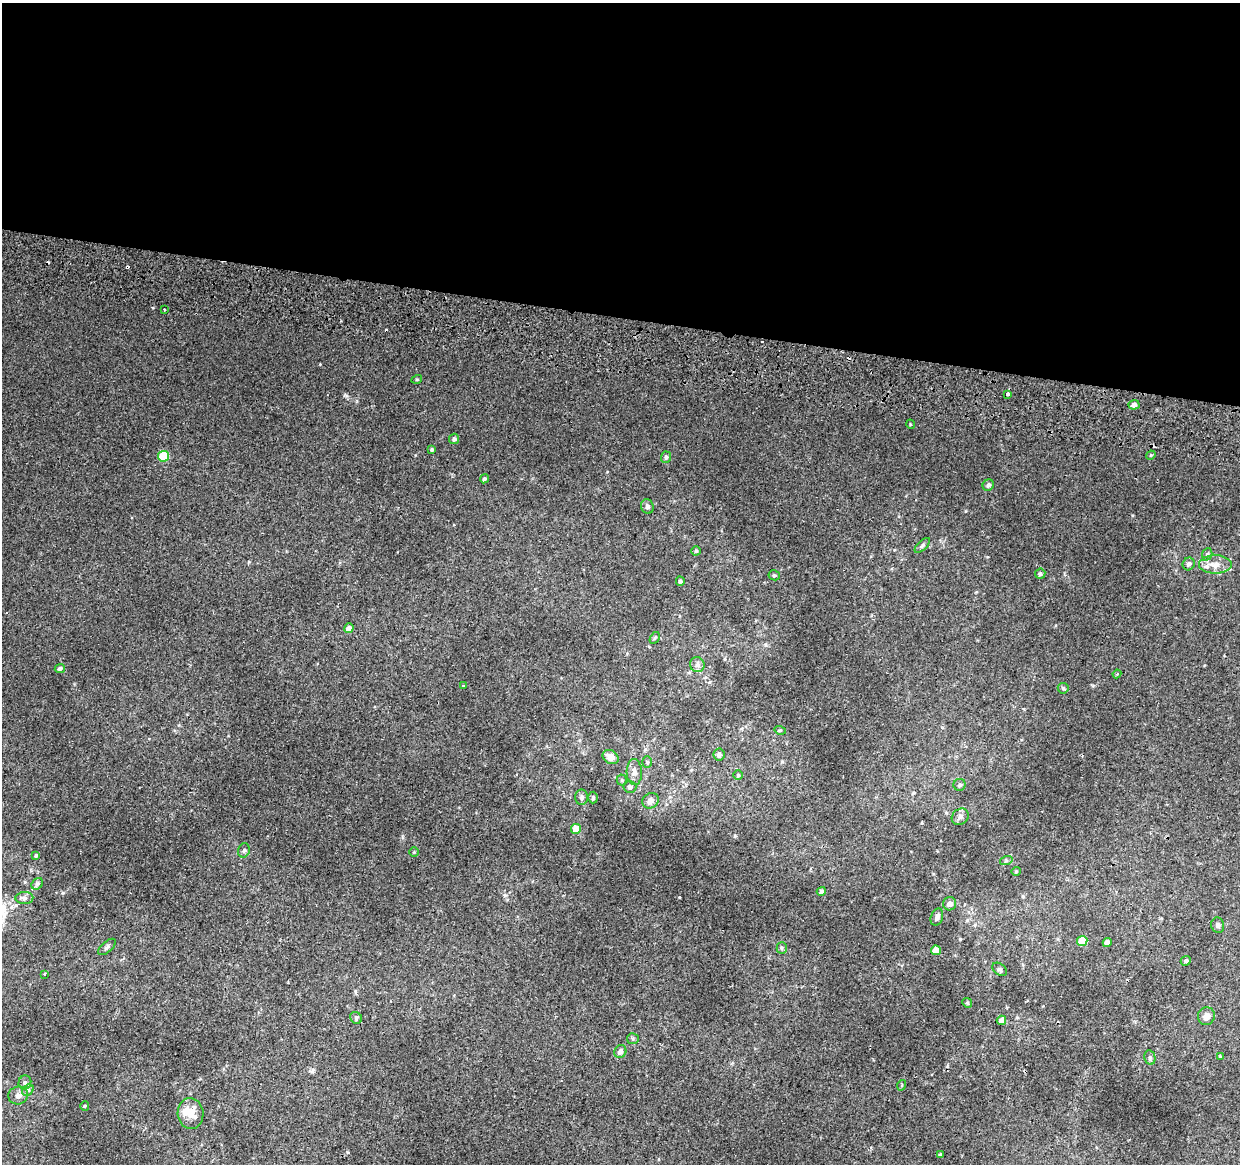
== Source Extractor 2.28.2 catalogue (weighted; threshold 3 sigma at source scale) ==
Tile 3 of 4 x 4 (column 3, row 1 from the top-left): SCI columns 2487-3724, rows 3768-4929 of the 4984 x 5270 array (HDU 1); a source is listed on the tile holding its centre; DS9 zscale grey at full resolution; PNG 1242 x 1166 px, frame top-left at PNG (2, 3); each listed source drawn as its Kron ellipse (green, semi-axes under 4 px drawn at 4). Shown black and unused: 27% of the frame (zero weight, under 2 of 3 exposures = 3% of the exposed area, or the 3 px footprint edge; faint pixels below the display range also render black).
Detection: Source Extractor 2.28.2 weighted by HDU 2 'WHT'; one run over the whole footprint, this tile lists its part. Background 0.00417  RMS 0.0043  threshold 0.0193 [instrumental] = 3 sigma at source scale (4.5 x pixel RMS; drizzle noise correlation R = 1.50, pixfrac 1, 0.0396/0.0396 arcsec/px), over >= 5 px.
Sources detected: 83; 1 inside a brighter object's white glare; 6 cosmic-ray / hot-pixel residue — neither listed nor drawn; the other 76 listed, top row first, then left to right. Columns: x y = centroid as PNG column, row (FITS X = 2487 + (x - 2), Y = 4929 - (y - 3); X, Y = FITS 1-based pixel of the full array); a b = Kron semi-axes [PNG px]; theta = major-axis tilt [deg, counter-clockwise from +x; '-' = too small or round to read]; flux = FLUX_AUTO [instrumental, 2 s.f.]
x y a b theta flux
164 309 2 2 - 0.44
417 379 5 3 - 0.36
1008 394 4 3 - 2.4
1134 405 5 5 - 1.4
910 424 5 3 - 0.31
454 439 5 5 - 1.1
432 449 4 3 - 0.57
1151 455 5 3 - 0.43
163 456 5 5 - 16
666 457 5 5 - 0.91
484 479 5 4 - 0.78
988 485 6 5 - 1.2
647 506 7 6 - 1.2
922 545 10 4 45 0.88
696 551 4 4 - 0.58
1207 554 6 5 - 0.81
1189 564 6 6 - 1.1
1215 564 16 9 0 4.8
1040 574 5 5 - 0.75
774 575 6 5 - 0.64
680 581 4 4 - 0.77
349 628 5 4 - 2.6
655 638 6 4 59 0.57
697 665 8 7 - 1.7
60 668 5 4 - 1.1
1117 674 4 4 - 0.63
463 686 2 2 - 0.39
1063 688 5 5 - 0.62
780 730 6 3 -17 0.42
719 755 6 5 - 1.5
611 757 8 6 -31 3.7
647 762 6 5 - 0.7
634 772 13 7 -88 2.4
738 775 5 5 - 0.57
622 780 5 5 - 0.6
960 785 6 6 - 0.93
630 787 6 6 - 0.98
582 797 7 6 - 1.2
593 798 6 4 89 0.74
650 801 8 7 - 2.2
960 817 9 7 37 1.7
576 829 5 5 - 8.4
244 850 7 5 75 0.88
414 852 4 4 - 0.4
36 856 4 3 - 0.65
1006 861 6 4 18 0.66
1016 871 4 4 - 0.46
37 884 6 5 - 0.83
821 891 4 4 - 1.1
24 898 9 6 1 1.3
950 904 7 6 - 2.2
937 917 9 6 71 1.4
1218 925 8 6 -77 1.1
1082 941 5 5 - 12
1107 942 4 4 - 2.3
107 947 11 5 41 1.2
782 948 5 5 - 0.66
936 950 5 4 - 6.4
1186 961 5 4 - 0.81
1000 969 8 5 -38 0.98
45 974 4 3 - 0.31
967 1003 5 4 - 0.5
1206 1016 9 8 - 2.9
356 1018 6 5 - 0.82
1001 1020 5 4 - 3
633 1039 6 5 - 0.73
620 1052 6 6 - 2.3
1220 1056 4 4 - 0.36
1150 1058 7 5 -78 0.93
25 1083 7 6 - 1.2
902 1085 5 3 - 0.38
28 1090 6 5 - 0.93
18 1095 10 9 - 2.3
85 1106 5 4 - 0.44
191 1113 15 13 -83 6.7
940 1154 3 3 - 0.87
Unlisted compact peaks at least as high as the median listed source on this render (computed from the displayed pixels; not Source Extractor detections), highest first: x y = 346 395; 679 897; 320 364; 153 308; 63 893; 505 895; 1093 686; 1132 515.